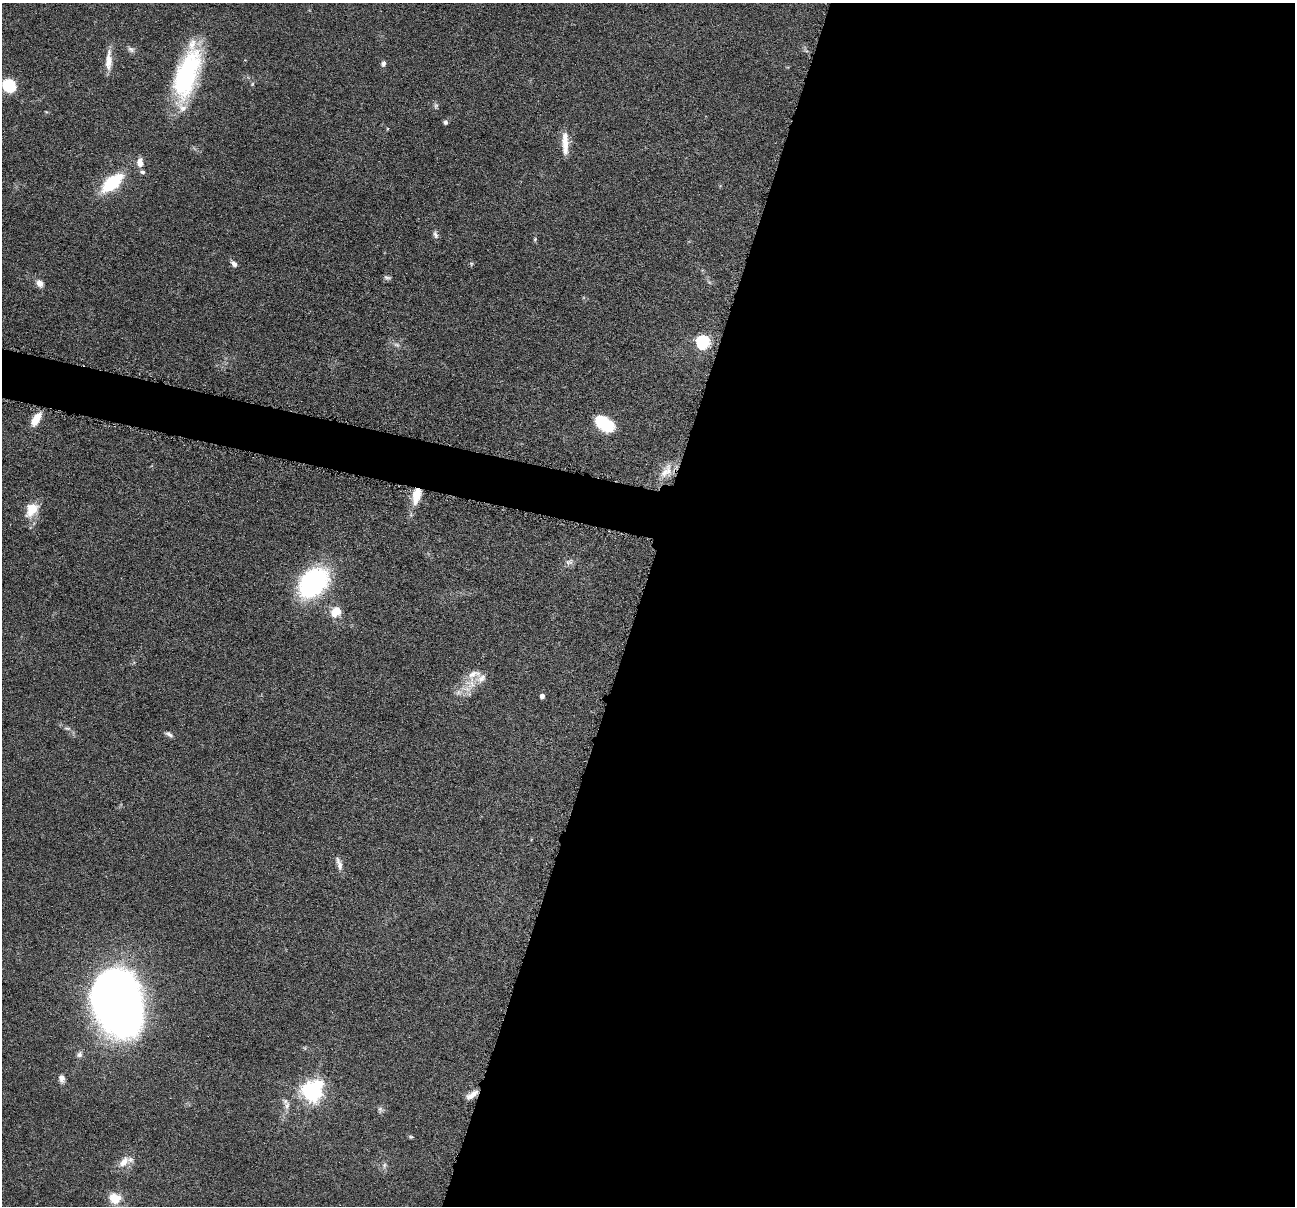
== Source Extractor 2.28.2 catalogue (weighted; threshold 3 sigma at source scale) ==
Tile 12 of 4 x 4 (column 4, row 3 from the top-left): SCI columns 3885-5177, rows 1459-2662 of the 5182 x 5200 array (HDU 1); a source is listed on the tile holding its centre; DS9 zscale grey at full resolution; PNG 1297 x 1208 px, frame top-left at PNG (2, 3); no overlay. Shown black and unused: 53% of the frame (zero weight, under 4 of 8 exposures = <1% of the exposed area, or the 3 px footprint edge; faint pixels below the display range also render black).
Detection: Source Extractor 2.28.2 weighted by HDU 2 'WHT'; one run over the whole footprint, this tile lists its part. Background 0.0362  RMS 0.0035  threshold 0.0142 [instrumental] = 3 sigma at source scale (4.09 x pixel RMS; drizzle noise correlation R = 1.36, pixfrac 0.8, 0.05/0.05 arcsec/px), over >= 5 px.
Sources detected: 47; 1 too faint to see at this stretch — not listed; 4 inside a brighter listed object's ellipse — not listed separately; the other 42 listed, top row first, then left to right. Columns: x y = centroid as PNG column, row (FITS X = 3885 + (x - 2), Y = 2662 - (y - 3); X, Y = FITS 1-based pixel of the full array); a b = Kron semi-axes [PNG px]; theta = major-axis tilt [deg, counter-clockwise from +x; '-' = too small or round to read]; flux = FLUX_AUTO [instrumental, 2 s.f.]
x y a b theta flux
131 49 11 7 -33 1.2
109 60 29 8 89 4.3
383 64 7 6 - 1
187 73 62 23 73 41
252 84 6 3 71 0.41
9 85 13 10 -35 12
436 106 8 5 86 0.69
446 122 5 4 - 0.95
565 143 27 8 -89 4.7
140 162 10 7 -87 2.5
112 183 18 9 39 22
435 234 12 6 -73 1.1
535 239 5 4 - 0.38
234 264 9 6 -38 1.4
387 278 10 5 -14 0.75
40 283 9 7 -57 2
703 342 6 6 - 58
397 345 9 5 -18 0.97
36 419 16 7 58 5
605 424 21 12 -35 13
666 471 25 13 55 5.3
416 496 20 9 76 6.3
32 509 17 11 55 6.5
569 562 12 8 22 1.5
313 583 26 18 46 60
336 611 11 9 49 5.7
472 684 19 16 -58 5.7
542 696 4 4 - 1.5
67 728 11 4 -5 0.75
169 734 11 5 -31 0.98
339 864 19 6 -73 1.9
117 1001 44 32 -73 440
79 1054 9 8 - 1.1
62 1078 10 7 -72 1.5
312 1092 8 7 - 180
472 1095 15 6 34 2.5
287 1106 11 8 83 1.7
380 1109 8 6 -90 0.85
411 1137 6 5 - 0.4
124 1162 18 10 51 3.9
384 1165 8 5 82 0.85
115 1198 12 10 -23 6.7
Overlapping masked pixels (flux is a lower limit): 2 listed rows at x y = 416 496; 472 1095